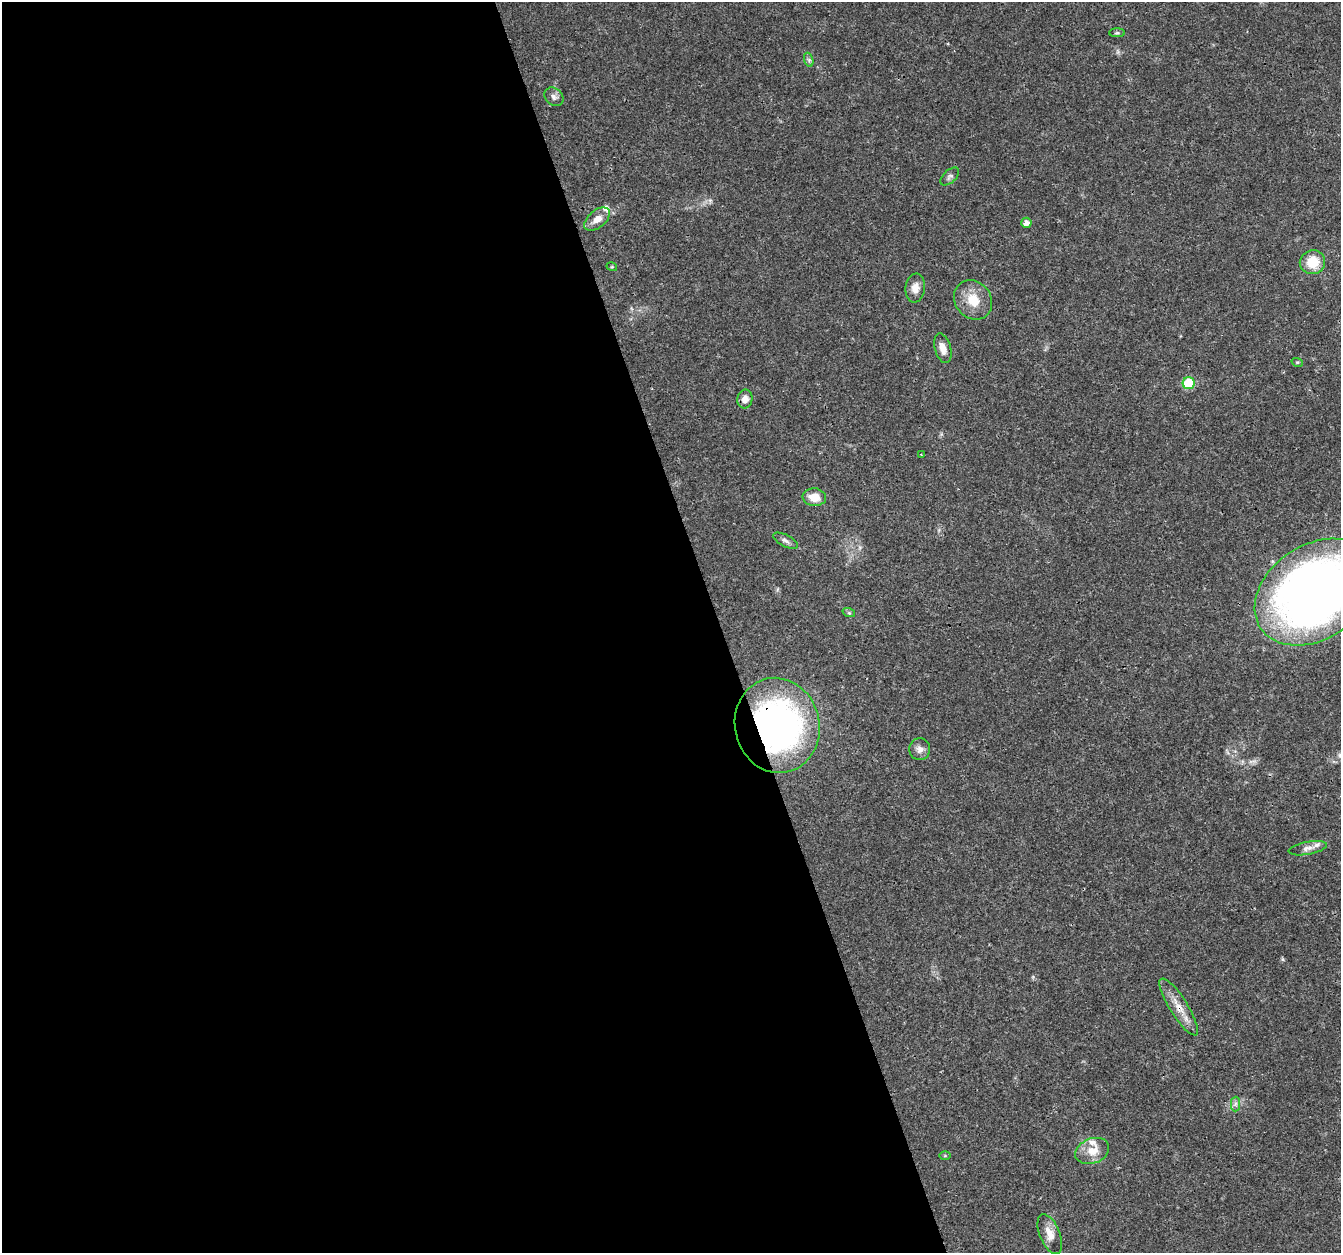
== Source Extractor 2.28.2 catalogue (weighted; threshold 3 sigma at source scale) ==
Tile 9 of 4 x 4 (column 1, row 3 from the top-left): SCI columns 1-1339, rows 1367-2617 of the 5357 x 5182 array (HDU 1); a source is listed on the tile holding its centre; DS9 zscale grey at full resolution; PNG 1343 x 1255 px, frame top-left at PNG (2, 2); each listed source drawn as its Kron ellipse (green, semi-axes under 4 px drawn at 4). Shown black and unused: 54% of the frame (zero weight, under 3 of 4 exposures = <1% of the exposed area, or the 3 px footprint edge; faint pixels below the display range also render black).
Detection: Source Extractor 2.28.2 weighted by HDU 2 'WHT'; one run over the whole footprint, this tile lists its part. Background 0.026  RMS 0.0019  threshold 0.00871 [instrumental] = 3 sigma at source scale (4.5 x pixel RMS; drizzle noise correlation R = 1.50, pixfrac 1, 0.0396/0.0396 arcsec/px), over >= 5 px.
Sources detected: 30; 3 inside a brighter listed object's ellipse — not listed separately; the other 27 listed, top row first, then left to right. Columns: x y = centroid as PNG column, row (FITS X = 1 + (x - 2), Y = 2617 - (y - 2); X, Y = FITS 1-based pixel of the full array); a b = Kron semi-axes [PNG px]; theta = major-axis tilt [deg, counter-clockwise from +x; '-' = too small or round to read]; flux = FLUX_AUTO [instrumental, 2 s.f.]
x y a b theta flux
1117 33 8 4 1 0.31
809 60 7 4 -72 0.45
554 97 10 8 -43 0.83
950 177 11 6 43 0.62
597 219 15 8 39 1.9
1026 223 5 5 - 1.1
1312 262 13 12 - 4.6
612 267 5 3 - 0.18
915 288 14 10 83 1.8
973 300 21 18 -51 4.3
943 348 15 8 -74 1.7
1297 362 6 3 -17 0.23
1189 383 6 6 - 12
745 399 9 7 80 1.3
921 454 2 2 - 0.17
814 497 12 8 -6 3
785 541 13 5 -28 0.71
1315 592 65 47 34 170
849 613 6 4 -18 0.31
777 725 48 42 -77 70
920 749 11 10 - 1.2
1308 848 19 6 10 1.1
1179 1007 33 9 -58 3
1236 1104 7 4 89 0.52
1092 1151 17 12 21 2.9
945 1156 5 3 - 0.19
1050 1234 21 10 -68 2.2
Overlapping masked pixels (flux is a lower limit): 3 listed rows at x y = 1315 592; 777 725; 1179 1007
Isophote crosses this tile's border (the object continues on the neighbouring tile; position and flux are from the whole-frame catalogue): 1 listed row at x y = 1315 592